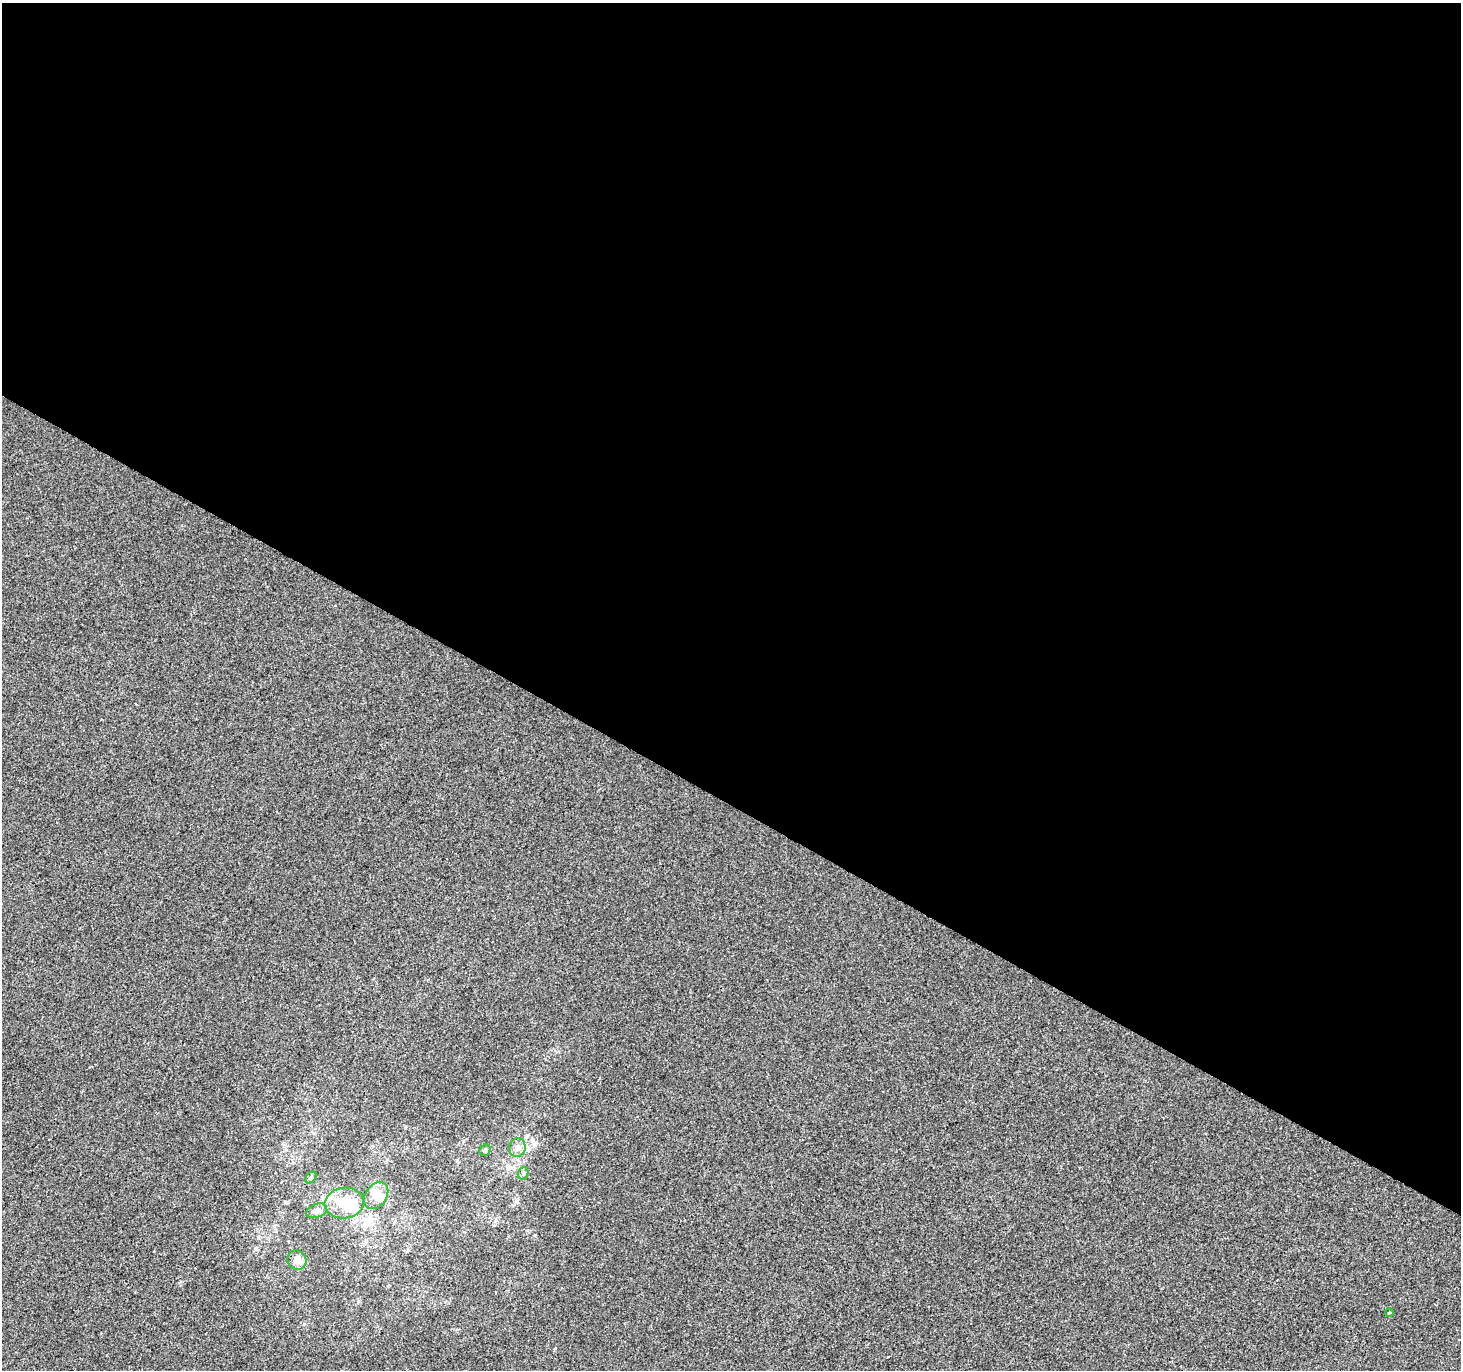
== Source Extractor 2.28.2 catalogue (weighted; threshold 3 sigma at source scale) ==
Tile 3 of 4 x 4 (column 3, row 1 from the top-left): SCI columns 2926-4384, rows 4363-5730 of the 5844 x 5924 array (HDU 1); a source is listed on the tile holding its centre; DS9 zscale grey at full resolution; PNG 1463 x 1372 px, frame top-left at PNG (2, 3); each listed source drawn as its Kron ellipse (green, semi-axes under 4 px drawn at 4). Shown black and unused: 59% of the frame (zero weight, under 2 of 3 exposures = <1% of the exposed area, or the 3 px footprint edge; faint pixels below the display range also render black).
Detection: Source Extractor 2.28.2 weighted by HDU 2 'WHT'; one run over the whole footprint, this tile lists its part. Background -5.35e-04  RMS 0.0042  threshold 0.019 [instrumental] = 3 sigma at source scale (4.5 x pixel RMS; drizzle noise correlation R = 1.50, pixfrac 1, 0.0396/0.0396 arcsec/px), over >= 5 px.
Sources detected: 10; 1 inside a brighter object's white glare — neither listed nor drawn; the other 9 listed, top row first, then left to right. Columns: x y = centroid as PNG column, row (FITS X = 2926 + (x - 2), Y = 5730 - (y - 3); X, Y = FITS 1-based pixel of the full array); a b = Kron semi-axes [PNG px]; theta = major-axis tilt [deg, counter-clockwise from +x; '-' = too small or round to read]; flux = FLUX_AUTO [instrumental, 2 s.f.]
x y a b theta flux
517 1148 9 8 - 2.6
485 1150 6 5 - 0.74
523 1173 6 5 - 0.74
311 1178 7 5 48 0.79
376 1195 15 10 56 4.2
344 1203 20 15 7 11
317 1211 11 6 20 1.8
297 1260 10 9 - 2.9
1389 1313 4 3 - 0.73